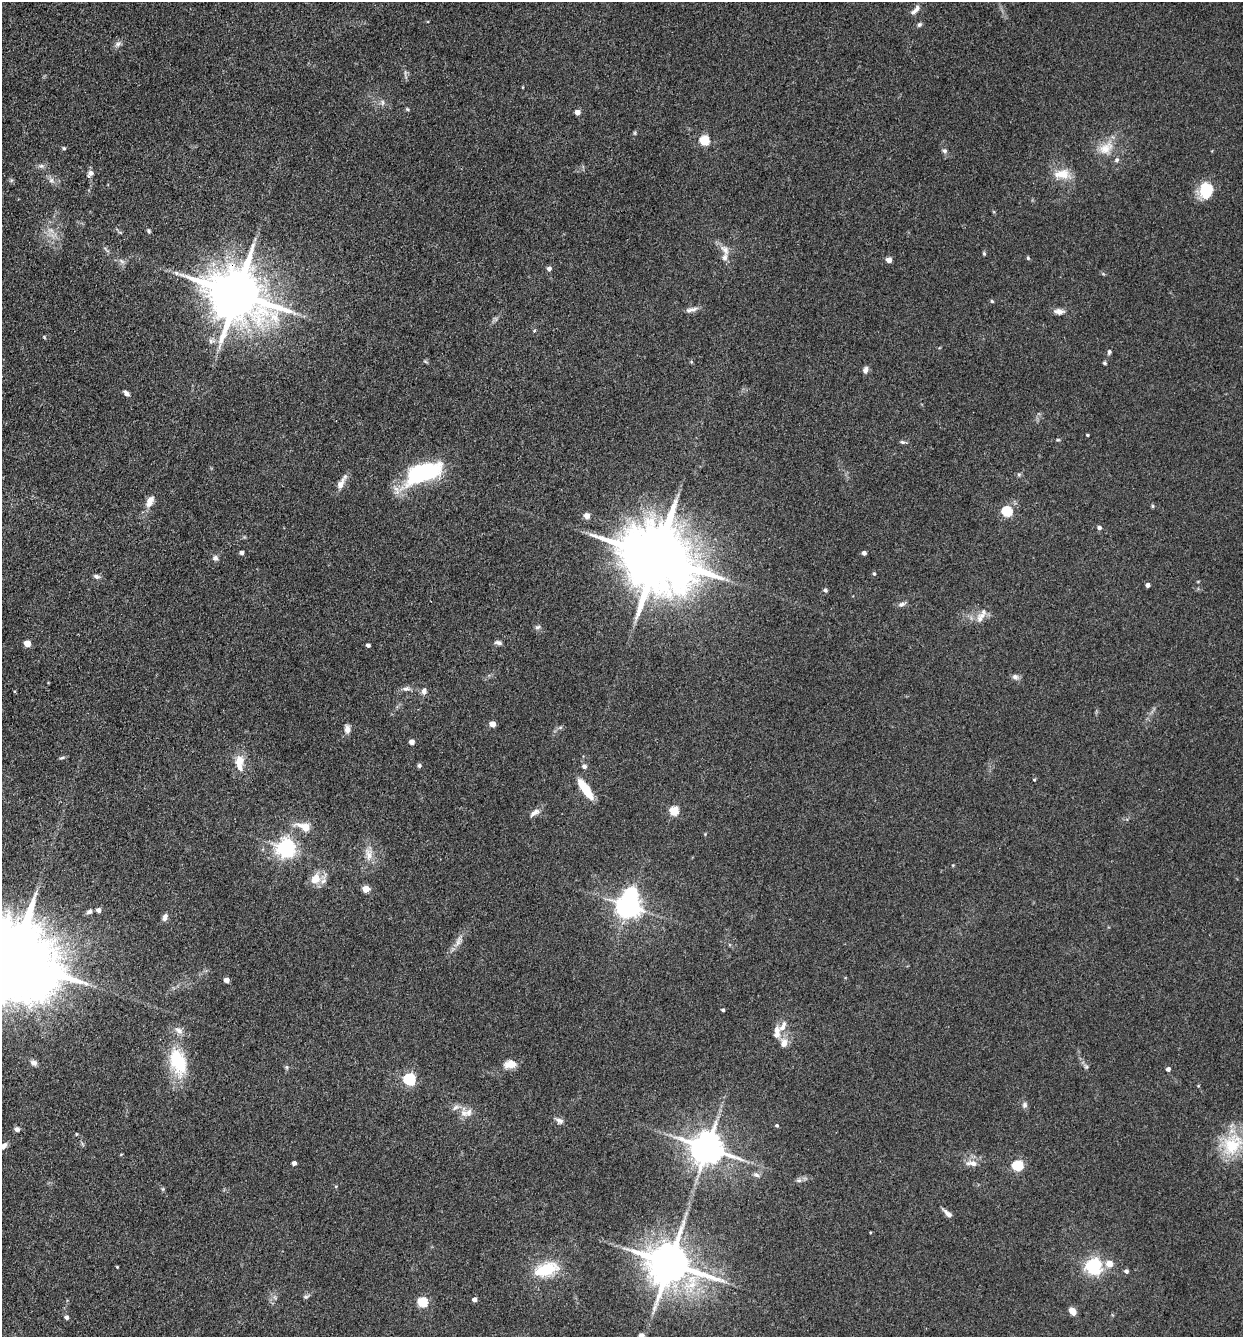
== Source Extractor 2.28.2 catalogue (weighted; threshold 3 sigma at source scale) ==
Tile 11 of 4 x 4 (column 3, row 3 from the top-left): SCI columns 2744-3984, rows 1337-2671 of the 5357 x 5342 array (HDU 1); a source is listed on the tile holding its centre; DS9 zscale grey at full resolution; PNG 1245 x 1339 px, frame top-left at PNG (2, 2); no overlay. Shown black and unused: <1% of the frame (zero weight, under 3 of 4 exposures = <1% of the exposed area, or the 3 px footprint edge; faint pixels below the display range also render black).
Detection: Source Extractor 2.28.2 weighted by HDU 2 'WHT'; one run over the whole footprint, this tile lists its part. Background 0.132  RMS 0.0068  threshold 0.0305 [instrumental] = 3 sigma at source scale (4.5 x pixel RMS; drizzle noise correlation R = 1.50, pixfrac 1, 0.05/0.05 arcsec/px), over >= 5 px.
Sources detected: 138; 1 too faint to see at this stretch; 1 inside a brighter object's white glare — not listed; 6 inside a brighter listed object's ellipse — not listed separately; the other 130 listed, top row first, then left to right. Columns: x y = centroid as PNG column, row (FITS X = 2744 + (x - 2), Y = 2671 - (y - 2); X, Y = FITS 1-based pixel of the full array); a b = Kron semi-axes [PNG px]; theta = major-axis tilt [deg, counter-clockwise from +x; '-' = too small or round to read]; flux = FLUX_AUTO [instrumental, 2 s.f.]
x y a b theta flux
915 10 15 6 47 3.8
919 25 6 5 - 1.3
118 44 10 5 32 2.3
382 102 9 4 -90 1.6
407 109 5 4 - 0.87
577 112 4 4 - 5.4
635 133 6 4 90 0.85
704 140 5 5 - 40
64 148 5 4 - 0.9
1106 148 23 14 32 12
945 151 7 6 - 1.8
1117 160 7 6 - 1.6
41 166 8 6 -19 1.9
90 174 11 7 55 2.7
1062 174 24 13 0 12
11 180 6 5 - 1.1
51 180 8 6 -25 2.6
1206 190 18 14 87 20
149 231 6 5 - 1.2
725 250 15 9 -56 5.6
984 253 5 4 - 0.89
1028 258 6 4 -47 0.89
889 260 4 4 - 6.2
122 261 9 5 -34 2
549 269 5 4 - 3
176 273 7 5 -46 1.6
237 294 17 14 -25 4400
992 301 5 4 - 0.8
693 309 13 7 16 3.4
1059 311 13 7 -6 3.9
534 331 4 4 - 0.75
44 337 5 4 - 0.71
1109 352 7 5 81 1.4
425 361 6 4 -19 0.88
1104 363 5 3 - 0.93
865 370 9 6 72 2.6
126 393 8 5 -42 2.2
1087 435 3 3 - 0.86
1058 440 5 3 - 0.68
902 442 7 5 -19 1.2
423 472 32 14 20 94
1019 474 6 4 0 1.1
341 484 17 8 63 5.6
150 501 17 8 62 6.2
1152 506 6 4 -89 0.83
1007 511 5 5 - 57
587 516 7 7 - 3.8
1099 528 5 4 - 2.2
241 553 4 4 - 2
864 553 4 4 - 2.4
657 557 22 16 -25 8500
215 558 8 7 - 2.2
874 574 4 4 - 0.96
96 576 8 5 -9 2.2
1147 585 4 4 - 3.2
825 590 6 5 - 1.3
902 604 10 6 23 2.2
982 616 10 9 - 5
538 627 8 5 17 1.6
27 643 5 5 - 12
498 643 9 5 -12 2.1
368 645 4 3 - 1.8
1015 677 8 7 - 2.6
406 689 12 6 4 2.7
424 691 9 7 78 2.8
492 724 4 4 - 8.5
347 729 10 7 89 3.5
412 742 4 4 - 4.8
62 758 9 3 11 1.1
239 762 22 11 -86 10
419 765 6 5 - 1.3
584 766 6 5 - 2.4
1034 780 4 3 - 0.73
585 789 20 7 -55 21
674 811 5 5 - 34
534 813 15 6 34 3.8
305 827 7 5 -20 21
286 848 7 6 - 350
369 854 20 9 -81 7.4
953 865 4 3 - 0.6
315 878 16 12 53 8.9
366 889 5 4 - 13
629 906 8 7 - 640
98 910 5 5 - 2.6
89 911 7 6 - 2.1
165 917 9 6 69 3
458 942 18 7 60 4.9
13 960 27 18 -25 13000
226 980 4 4 - 5.4
723 1010 3 3 - 1.3
783 1027 20 11 35 7.1
784 1043 13 10 89 5.6
178 1062 38 20 -73 36
34 1063 8 6 -24 2.4
510 1064 17 11 5 6.5
287 1067 6 4 -89 1
1086 1067 6 5 - 1.2
1168 1069 4 4 - 2.3
409 1079 6 5 - 92
1198 1086 4 3 - 0.52
1025 1105 8 6 89 2
455 1107 10 6 44 2.5
469 1112 13 9 58 5.4
559 1121 11 7 -31 2.7
777 1126 4 4 - 1.1
17 1129 7 6 - 2.3
76 1134 4 3 - 0.56
1232 1145 34 25 57 32
4 1146 11 6 51 2.9
707 1148 10 9 - 1500
294 1163 4 4 - 2.5
972 1163 17 7 -5 5.1
1017 1166 5 5 - 54
756 1175 9 5 -36 1.9
799 1180 8 5 -7 1.7
336 1186 4 3 - 0.58
948 1213 13 5 -42 3.2
870 1232 3 3 - 0.58
670 1263 13 11 -16 2700
1109 1264 5 5 - 11
1093 1266 6 6 - 220
117 1267 3 3 - 0.55
547 1269 24 15 15 28
1126 1271 5 4 - 2.1
306 1297 8 5 20 1.4
474 1299 4 4 - 3.7
422 1302 5 5 - 43
1073 1312 9 6 -56 5.4
66 1317 5 4 - 2.3
641 1336 4 4 - 9.7
Overlapping masked pixels (flux is a lower limit): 1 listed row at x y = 237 294
Isophote crosses this tile's border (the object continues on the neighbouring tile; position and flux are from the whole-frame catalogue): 3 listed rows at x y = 13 960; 4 1146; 641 1336